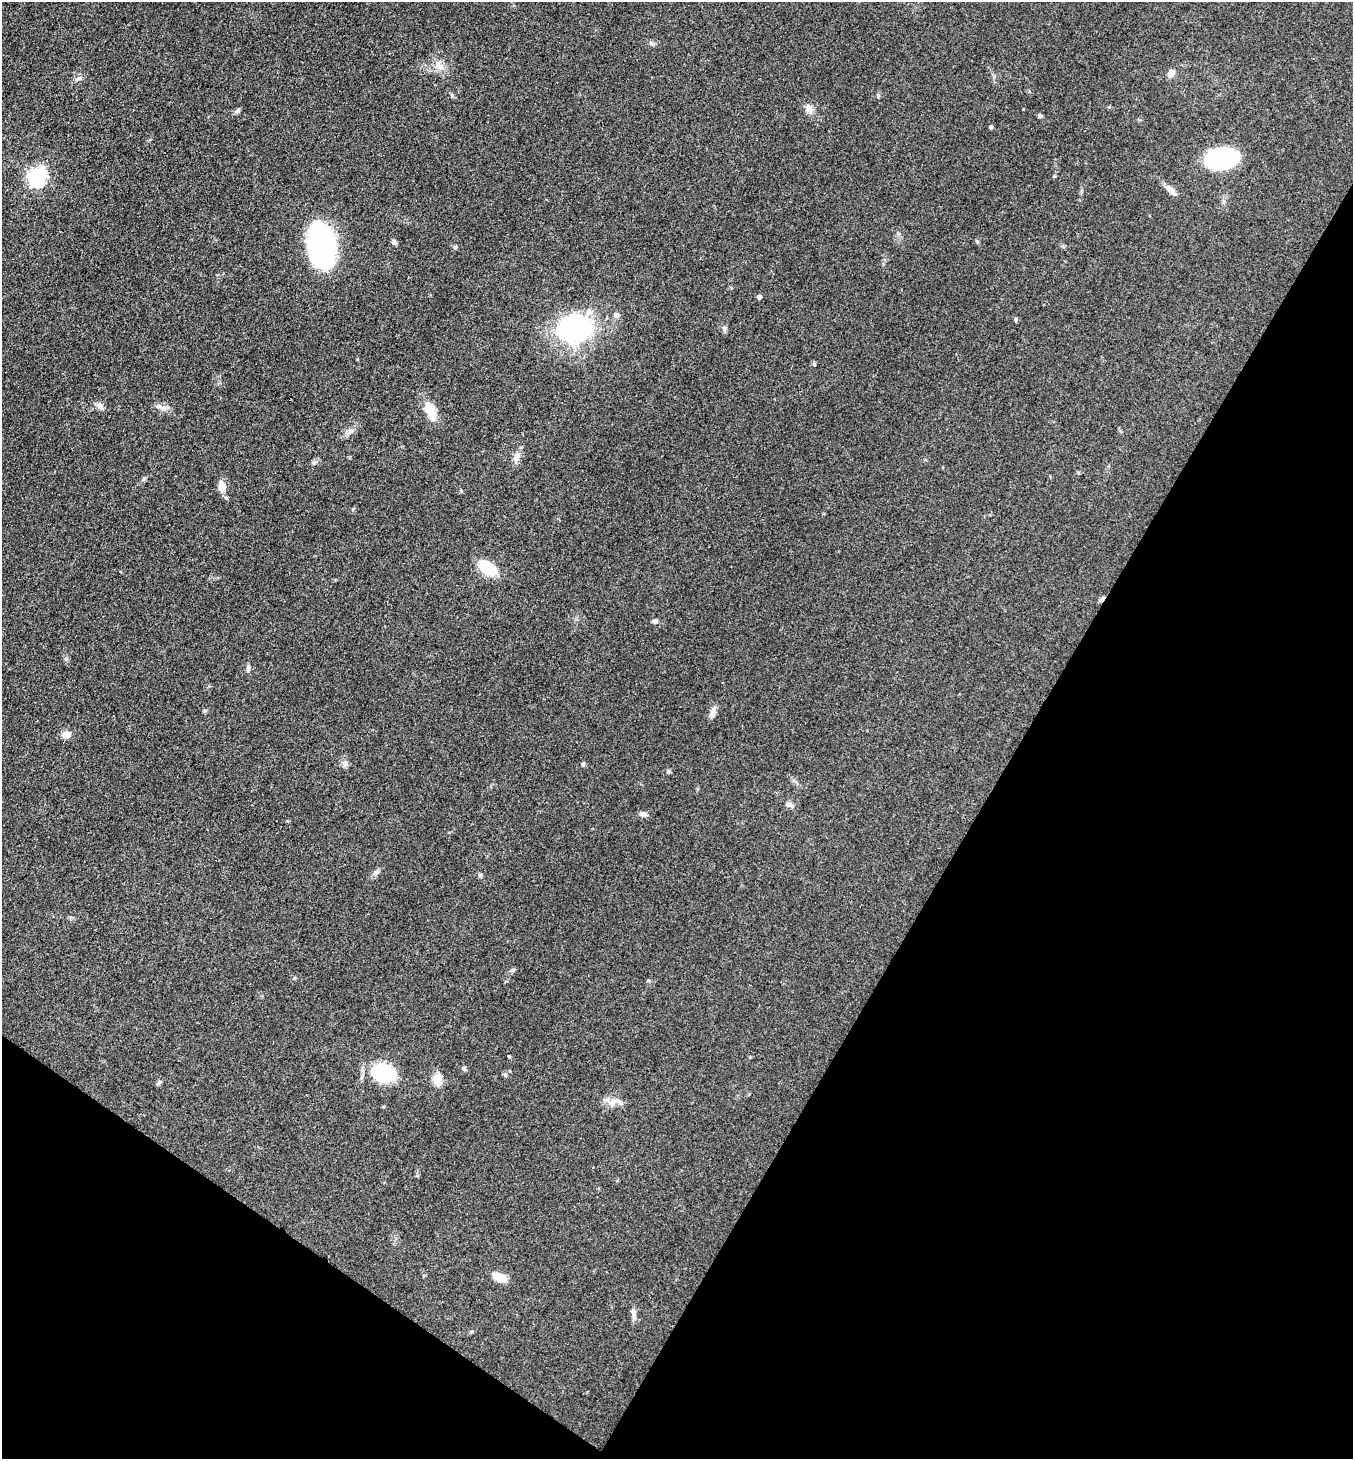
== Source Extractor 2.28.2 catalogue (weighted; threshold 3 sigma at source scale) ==
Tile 15 of 4 x 4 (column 3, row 4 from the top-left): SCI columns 2989-4339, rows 3-1459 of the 5839 x 5832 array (HDU 1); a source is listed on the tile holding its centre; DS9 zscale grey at full resolution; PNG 1355 x 1461 px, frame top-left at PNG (2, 2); no overlay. Shown black and unused: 31% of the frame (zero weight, under 3 of 4 exposures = <1% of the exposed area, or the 3 px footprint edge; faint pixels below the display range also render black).
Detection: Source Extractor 2.28.2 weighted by HDU 2 'WHT'; one run over the whole footprint, this tile lists its part. Background 0.0829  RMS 0.0057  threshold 0.0257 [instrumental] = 3 sigma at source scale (4.5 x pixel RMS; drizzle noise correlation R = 1.50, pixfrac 1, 0.05/0.05 arcsec/px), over >= 5 px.
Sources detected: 50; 2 inside a brighter listed object's ellipse — not listed separately; the other 48 listed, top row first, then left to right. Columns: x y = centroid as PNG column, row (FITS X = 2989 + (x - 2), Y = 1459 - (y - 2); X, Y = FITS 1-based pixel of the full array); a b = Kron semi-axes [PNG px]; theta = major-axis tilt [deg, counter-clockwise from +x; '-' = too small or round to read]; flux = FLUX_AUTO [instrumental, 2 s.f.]
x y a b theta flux
651 43 8 6 -34 1.4
440 67 9 7 -29 3
1171 73 9 7 54 3.5
79 78 8 5 29 1.5
878 95 6 3 90 0.76
809 108 13 8 -52 3.4
237 111 7 6 - 1.3
1040 116 5 5 - 1.1
991 127 4 3 - 1.1
1221 158 23 15 12 98
37 177 7 7 - 220
1171 190 19 6 -42 3.7
394 242 8 5 -62 1.3
322 246 38 23 -82 120
455 247 5 5 - 0.84
759 297 4 4 - 1.7
616 315 6 6 - 2.2
1016 319 6 4 89 0.71
575 328 27 22 3 110
724 329 10 5 -73 1.4
814 364 5 4 - 0.67
100 406 11 7 -44 2.6
164 408 9 6 17 2.2
430 412 25 11 -64 9.6
516 458 14 8 68 3.8
314 462 7 6 - 1.2
222 487 13 8 -79 6.1
487 568 14 10 -33 23
654 621 7 5 0 1.1
248 669 10 5 89 1.6
713 712 16 6 79 3
66 735 10 9 - 4.5
583 764 5 5 - 0.85
345 765 8 5 30 1.6
668 772 6 5 - 0.88
790 805 13 6 -27 2
643 814 10 7 -11 2.1
376 872 8 6 40 1.7
480 875 5 5 - 0.9
512 970 9 5 24 1.2
648 981 5 3 - 0.61
509 1057 4 3 - 0.8
464 1069 6 5 - 1.1
384 1073 28 20 -14 28
438 1079 13 9 -82 8
612 1103 18 12 -36 5.4
500 1277 13 8 -24 9.4
633 1312 11 7 -77 2.3
Unlisted compact peaks at least as high as the median listed source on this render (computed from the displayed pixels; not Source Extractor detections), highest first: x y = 505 1075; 66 659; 351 431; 353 509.